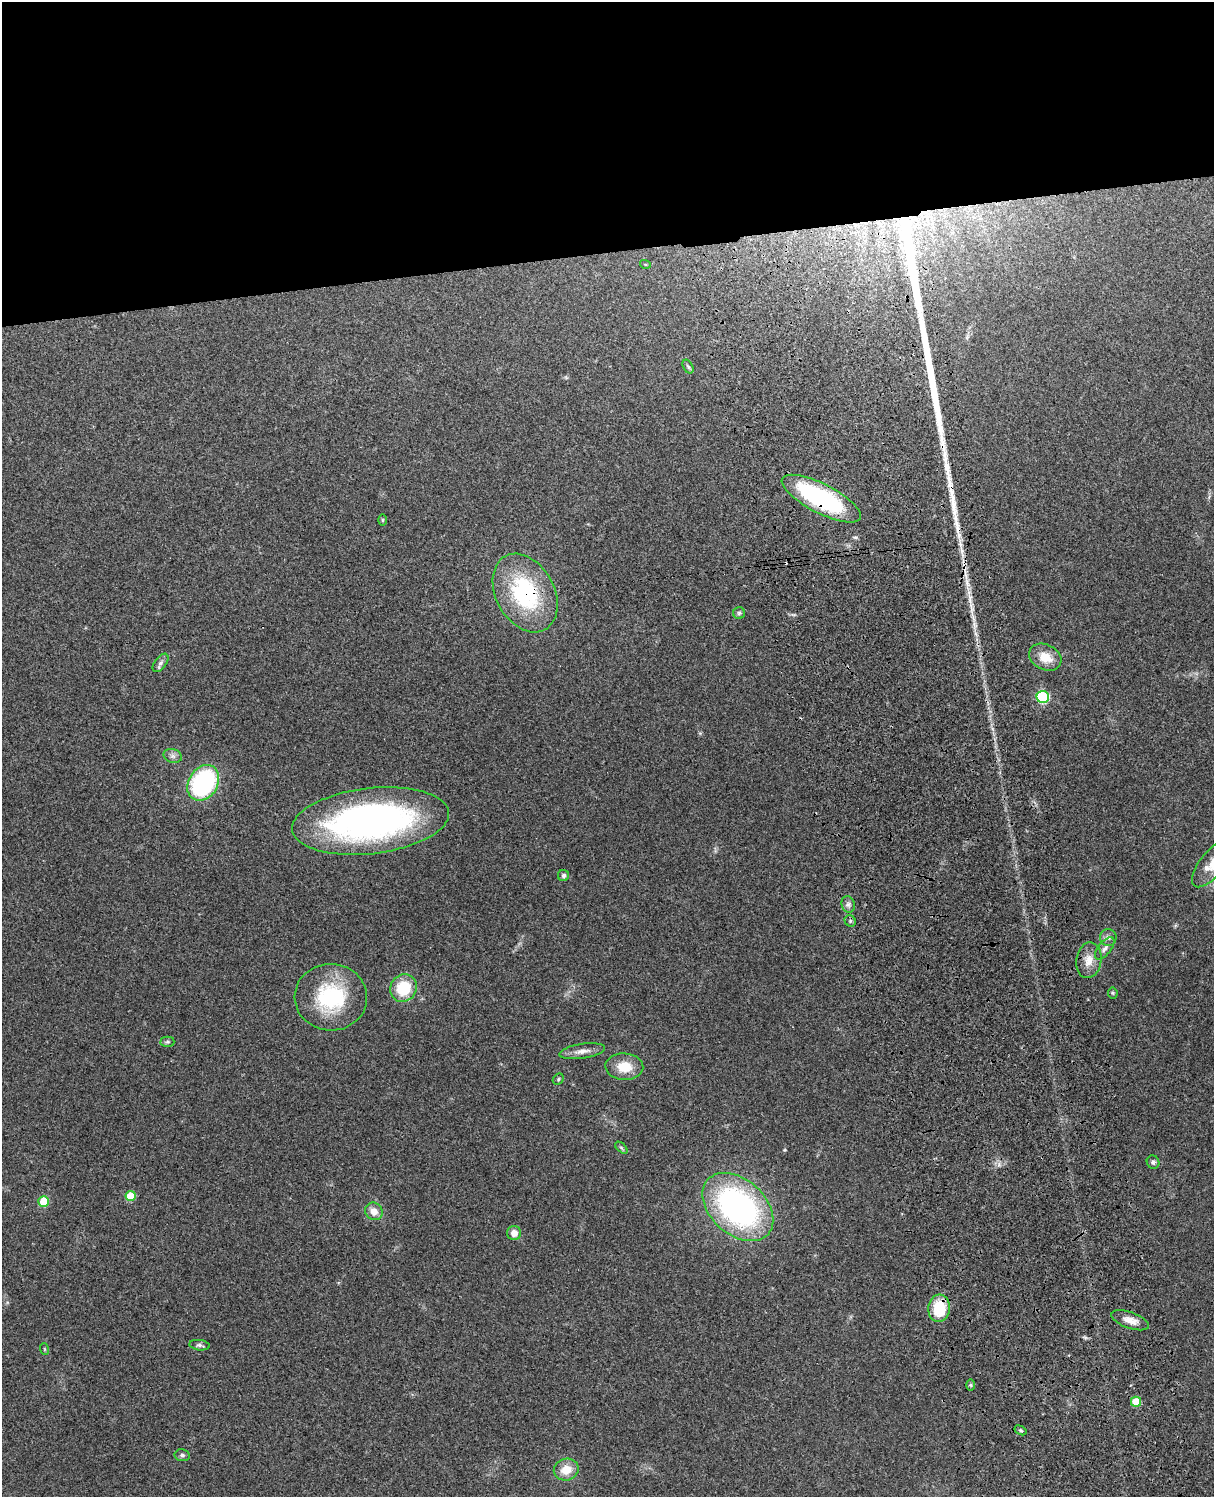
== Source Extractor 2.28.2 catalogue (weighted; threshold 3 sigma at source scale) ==
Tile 2 of 4 x 3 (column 2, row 1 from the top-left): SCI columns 1331-2542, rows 3154-4648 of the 5085 x 4925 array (HDU 1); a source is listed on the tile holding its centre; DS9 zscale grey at full resolution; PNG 1216 x 1499 px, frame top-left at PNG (2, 2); each listed source drawn as its Kron ellipse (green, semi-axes under 4 px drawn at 4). Shown black and unused: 17% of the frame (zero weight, under 3 of 4 exposures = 6% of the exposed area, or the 3 px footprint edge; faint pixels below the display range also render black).
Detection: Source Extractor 2.28.2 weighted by HDU 2 'WHT'; one run over the whole footprint, this tile lists its part. Background 0.219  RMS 0.0084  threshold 0.0378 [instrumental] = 3 sigma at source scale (4.5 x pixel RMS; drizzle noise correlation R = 1.50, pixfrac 1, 0.05/0.05 arcsec/px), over >= 5 px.
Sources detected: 46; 1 cosmic-ray / hot-pixel residue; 3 long thin detections or spike segments (spike, bleed or trail) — neither listed nor drawn; the other 42 listed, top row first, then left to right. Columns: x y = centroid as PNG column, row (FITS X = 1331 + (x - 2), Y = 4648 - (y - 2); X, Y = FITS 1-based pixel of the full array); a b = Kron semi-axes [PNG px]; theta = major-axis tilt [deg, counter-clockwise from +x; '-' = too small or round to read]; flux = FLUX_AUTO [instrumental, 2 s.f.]
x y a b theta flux
645 264 5 3 - 0.78
688 367 7 4 -61 1.5
821 499 44 14 -27 110
382 520 5 3 - 0.89
525 593 42 29 -62 93
739 613 6 6 - 1.9
1045 657 17 12 -26 15
161 663 10 5 53 3
1043 697 6 6 - 82
173 756 9 6 -16 3
203 783 19 14 58 110
370 821 79 33 6 300
1213 863 29 12 51 15
563 876 5 5 - 2
848 904 8 6 -75 2.7
850 921 6 5 - 1.6
1108 937 8 8 - 3.1
1105 948 13 6 51 3.8
1089 960 18 12 81 11
403 988 14 13 - 32
1113 993 5 5 - 1.1
331 997 36 33 -3 67
167 1042 7 5 0 1.5
582 1051 23 7 9 6.6
624 1067 19 13 -4 16
558 1079 6 5 - 1.3
621 1148 7 4 -45 1.6
1153 1162 7 6 - 1.8
131 1196 5 5 - 25
44 1202 5 5 - 31
738 1207 41 27 -42 220
374 1211 9 8 - 7.8
514 1233 7 7 - 7.1
939 1308 14 11 85 30
1130 1320 19 8 -19 7.9
200 1345 10 5 -6 2.2
44 1349 6 3 -71 0.82
970 1385 6 4 -89 1.1
1136 1402 5 5 - 24
1021 1430 6 4 -31 1.3
182 1455 7 6 - 1.9
566 1470 12 11 - 13
Overlapping masked pixels (flux is a lower limit): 3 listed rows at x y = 821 499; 525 593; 939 1308
Isophote crosses this tile's border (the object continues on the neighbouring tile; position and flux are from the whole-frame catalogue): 1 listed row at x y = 1213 863